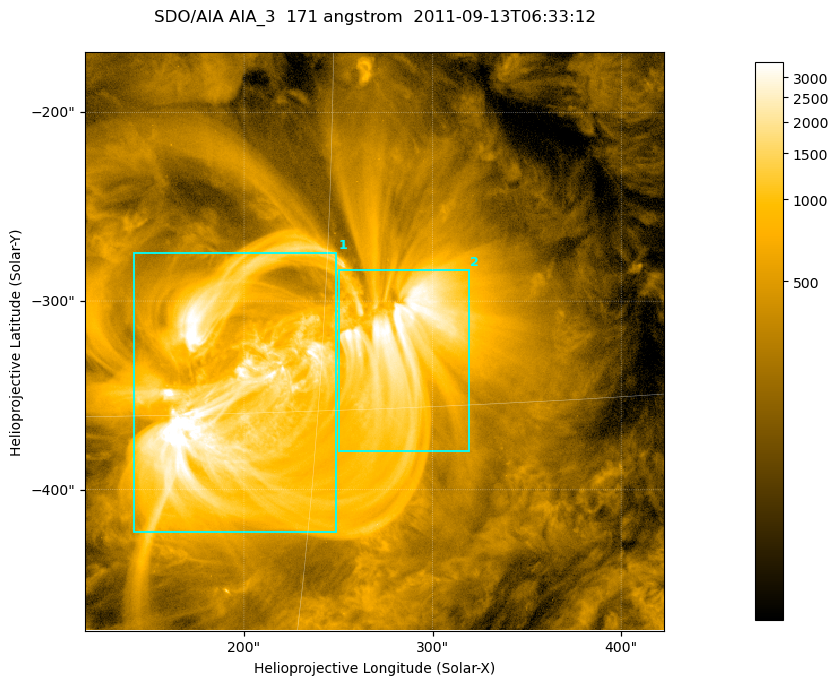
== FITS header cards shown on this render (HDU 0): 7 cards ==
TELESCOP= 'SDO/AIA '
INSTRUME= 'AIA_3   '
WAVELNTH=                  171
WAVEUNIT= 'angstrom'
DATE-OBS= '2011-09-13T06:33:12.34'
CTYPE1  = 'HPLN-TAN'
CTYPE2  = 'HPLT-TAN'

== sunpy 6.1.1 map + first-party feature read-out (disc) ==
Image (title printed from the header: SDO/AIA AIA_3  171 angstrom  2011-09-13T06:33:12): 512 x 512 px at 0.599 arcsec/px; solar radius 953 arcsec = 1590 px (partial field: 3.3% of the solar disc is inside the frame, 100% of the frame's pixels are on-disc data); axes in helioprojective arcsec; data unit not stated in the header (colour bar unlabelled)
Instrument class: DISC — disc imager (sunpy class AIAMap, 171 A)
Bright regions (active regions / flare kernels): reference = the on-disc median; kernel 5 px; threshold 5 sigma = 1072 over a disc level ~300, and >= 1.15x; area >= 262 px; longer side >= 6 px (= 3.6 arcsec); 2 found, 2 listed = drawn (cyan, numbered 1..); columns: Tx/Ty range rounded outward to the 2 arcsec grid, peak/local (2 s.f.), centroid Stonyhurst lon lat
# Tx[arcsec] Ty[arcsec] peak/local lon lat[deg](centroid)
1 140..250 -424..-274 18 +12 -15
2 250..320 -380..-282 13 +18 -13